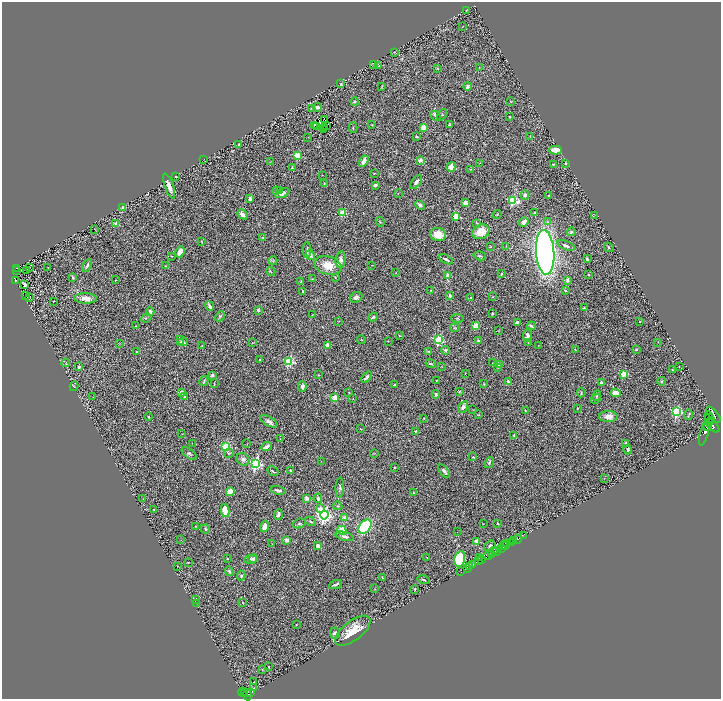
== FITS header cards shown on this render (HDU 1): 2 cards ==
NAXIS1  =                 1438
NAXIS2  =                 1393

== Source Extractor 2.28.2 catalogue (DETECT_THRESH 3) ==
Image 1438 x 1393 px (HDU 1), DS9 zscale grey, zoomed out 1/2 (1 PNG px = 2 x 2 image px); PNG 723 x 701 px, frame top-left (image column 2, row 1393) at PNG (2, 2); each listed source drawn as its Kron ellipse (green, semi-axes under 4 px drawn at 4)
Background 0.789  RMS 0.072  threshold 0.215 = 3 sigma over >= 5 px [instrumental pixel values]
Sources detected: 364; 43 cannot appear on this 1/2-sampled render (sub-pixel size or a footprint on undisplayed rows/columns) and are neither listed nor drawn; the other 321 listed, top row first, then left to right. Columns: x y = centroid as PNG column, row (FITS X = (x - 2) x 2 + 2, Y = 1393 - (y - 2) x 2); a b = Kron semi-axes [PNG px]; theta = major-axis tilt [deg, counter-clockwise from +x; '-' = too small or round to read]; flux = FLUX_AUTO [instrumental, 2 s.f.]
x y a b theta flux
466 10 2 1 - 4.8
462 27 2 2 - 5.4
394 52 3 2 - 5.9
374 65 2 1 - 3.6
379 65 2 2 - 4.9
479 68 3 2 - 6.9
438 69 3 2 - 5.9
341 84 4 3 - 14
382 86 3 2 - 8
467 86 4 3 - 52
511 101 2 2 - 6.9
355 102 4 3 - 23
317 107 5 3 - 57
311 108 4 2 - 7.9
442 115 6 3 54 16
435 116 5 4 - 23
510 117 3 2 - 11
324 120 2 1 - 10
327 125 3 1 - 14
372 125 3 2 - 8.5
449 125 2 2 - 12
315 126 2 1 - 6.1
317 127 2 1 - 1.9
325 127 3 1 - 2.7
423 127 4 3 - 120
353 128 5 2 - 12
323 129 2 1 - 6.3
530 136 3 1 - 5.6
308 137 2 1 - 4
416 137 2 2 - 11
238 144 2 2 - 14
555 150 6 4 1 180
298 156 3 3 - 560
204 159 2 1 - 2.2
420 160 2 2 - 220
364 161 6 3 59 100
270 162 3 2 - 5.3
480 163 2 2 - 4
566 163 2 2 - 20
553 164 2 2 - 11
292 167 3 2 - 8.3
451 167 5 4 - 100
470 169 3 3 - 9.5
374 173 2 2 - 7.7
322 175 2 2 - 3.8
176 176 2 2 - 20
416 182 8 4 55 56
324 184 3 3 - 10
375 185 4 3 - 27
169 186 13 3 -70 110
276 191 3 2 - 12
279 191 3 2 - 14
282 193 7 4 27 68
398 193 2 2 - 7
525 195 5 3 - 40
549 196 2 2 - 55
250 199 4 3 - 59
513 201 4 3 - 1000
465 203 3 3 - 87
420 205 5 4 - 41
123 208 2 2 - 110
343 213 3 3 - 500
535 213 4 3 - 15
242 214 5 3 - 79
497 214 4 3 - 12
456 216 3 3 - 620
594 216 3 1 - 4
380 222 5 3 - 13
524 222 5 4 - 77
548 222 3 3 - 13
116 223 2 2 - 120
477 223 3 2 - 7.6
95 229 3 1 - 4.6
481 232 9 7 22 280
571 232 4 4 - 21
438 235 8 6 -18 230
263 237 4 3 - 15
202 242 4 3 - 14
566 245 9 4 -22 52
506 246 3 2 - 5.6
490 247 3 3 - 14
609 247 5 3 - 15
307 250 8 3 89 26
180 252 6 4 64 140
545 252 22 9 -86 9100
310 255 5 3 - 47
172 256 2 2 - 6.7
480 256 6 3 -15 22
446 259 7 2 -29 32
587 259 3 2 - 25
341 260 8 5 83 78
273 261 4 3 - 15
87 265 7 2 65 31
328 265 14 9 -15 260
372 265 2 2 - 5.6
165 266 4 2 - 6
29 267 2 1 - 3.3
48 267 2 1 - 4.5
16 268 2 1 - 8.7
17 270 2 1 - 8.6
26 271 2 1 - 2.7
271 271 5 2 - 11
396 273 3 2 - 5.3
502 274 3 3 - 14
448 275 3 3 - 120
589 275 2 2 - 8.4
335 277 2 2 - 6.7
73 278 3 2 - 16
312 279 3 2 - 6.3
15 280 2 2 - 10
115 280 2 1 - 3.6
567 280 4 3 - 44
301 282 3 2 - 8.4
25 285 3 2 - 27
430 290 4 2 - 7.9
565 290 2 2 - 44
303 291 3 2 - 8.2
26 296 2 1 - 2.5
450 296 4 3 - 37
30 297 2 1 - 3.9
356 297 6 5 - 48
471 297 2 2 - 21
493 297 3 2 - 5.7
86 298 11 5 -2 110
53 301 2 2 - 6.9
210 306 5 2 - 34
584 308 3 3 - 17
258 310 2 2 - 93
150 312 4 3 - 55
492 313 3 2 - 18
312 315 3 2 - 5.7
220 316 6 3 48 22
373 317 5 3 - 18
146 318 5 3 - 15
458 318 6 3 -3 18
339 321 3 2 - 7.2
639 322 2 2 - 15
517 323 3 3 - 54
136 326 2 1 - 5
475 326 3 2 - 350
531 326 4 3 - 25
455 328 5 3 - 13
499 330 2 2 - 5.5
399 335 3 2 - 7.4
528 336 6 4 -80 67
361 340 4 2 - 9.1
439 340 3 3 - 1500
182 341 6 3 -30 28
388 341 2 1 - 4.2
478 341 2 2 - 53
528 342 3 2 - 8.7
658 342 2 1 - 3.3
120 343 4 2 - 8.3
181 343 4 2 - 34
252 343 2 2 - 7.4
202 345 2 2 - 5.8
327 345 2 2 - 190
538 345 2 1 - 4.4
575 349 4 1 - 5.4
636 349 3 2 - 11
446 350 4 3 - 26
428 351 4 3 - 13
137 352 2 2 - 57
259 359 2 2 - 17
289 361 3 3 - 1400
66 363 4 2 - 5.9
492 363 2 2 - 4.4
431 364 5 2 - 14
499 365 4 3 - 19
442 366 3 3 - 7.3
679 366 2 1 - 5.8
79 367 3 3 - 18
498 367 3 3 - 8.5
672 370 4 3 - 15
465 373 3 2 - 5.5
624 374 3 3 - 610
212 375 2 2 - 71
318 375 3 2 - 8.7
367 377 6 3 50 44
436 380 2 2 - 11
204 381 5 3 - 20
661 381 4 3 - 20
508 382 3 3 - 49
601 383 3 3 - 48
214 384 3 2 - 10
484 384 4 3 - 9
394 385 4 2 - 18
74 386 5 3 - 11
302 387 5 4 - 45
459 391 4 3 - 15
181 392 2 2 - 150
349 392 3 3 - 9.7
581 393 4 3 - 13
616 393 5 3 - 170
436 394 4 3 - 31
185 396 4 3 - 19
597 396 5 3 - 20
93 397 2 1 - 3.4
335 398 3 3 - 430
353 399 2 2 - 5.3
596 399 5 2 - 11
463 407 6 4 60 53
577 408 2 1 - 7
472 409 3 2 - 5.8
525 410 3 3 - 11
677 411 3 3 - 1900
479 415 3 3 - 9.5
689 415 5 2 - 13
709 415 3 1 - 130
714 415 10 4 -51 1500
148 417 4 3 - 14
608 417 9 5 0 110
424 418 2 2 - 9.2
710 419 5 2 - 500
269 421 9 4 -28 54
711 422 2 2 - 590
712 426 9 4 -45 1600
708 427 3 3 - 800
361 429 4 2 - 7.6
416 431 2 2 - 120
705 432 14 3 73 2000
182 434 2 1 - 7.3
514 435 2 2 - 41
280 439 2 2 - 3.9
192 443 2 1 - 3.9
626 443 2 2 - 51
247 444 3 2 - 8
226 447 3 3 - 810
266 447 5 3 - 78
628 450 4 3 - 23
189 453 9 4 -39 33
229 453 5 4 - 21
375 453 3 2 - 8.4
473 457 3 2 - 9.8
243 459 7 6 - 62
321 462 2 1 - 3.6
255 463 4 4 - 3000
489 463 6 3 53 17
394 467 2 2 - 9.8
273 471 6 2 -30 18
290 471 3 2 - 21
444 471 8 3 -49 31
604 478 2 1 - 3.2
340 488 10 4 87 31
278 490 7 3 -12 45
230 492 4 3 - 230
414 492 2 2 - 5.7
307 498 3 3 - 77
318 498 5 3 - 25
143 499 2 2 - 4.4
338 506 4 3 - 15
320 509 3 2 - 200
154 510 2 2 - 47
225 510 6 3 -78 270
278 515 5 4 - 41
324 515 4 4 - 4600
345 518 3 2 - 270
310 521 6 2 -30 17
299 523 7 4 19 27
483 524 2 1 - 5.2
497 524 3 2 - 15
196 526 4 3 - 11
265 526 6 4 75 140
365 527 8 5 52 1600
205 529 5 4 - 18
342 530 5 3 - 240
457 532 2 1 - 2.8
344 536 9 3 -16 52
523 536 2 1 - 25
517 539 4 2 - 940
181 540 2 1 - 3.1
287 540 4 3 - 68
477 541 2 2 - 230
514 541 2 1 - 60
511 543 3 2 - 300
272 544 3 2 - 5
506 544 3 2 - 120
503 545 3 2 - 390
318 546 3 3 - 96
490 546 6 4 33 30
506 546 3 2 - 130
501 549 2 1 - 180
496 551 3 2 - 94
493 552 4 3 - 620
491 554 2 1 - 100
488 556 5 3 - 610
479 557 3 1 - 18
253 558 5 4 - 41
427 558 2 1 - 6.8
227 559 2 2 - 12
250 559 6 4 2 34
460 559 8 5 76 720
481 559 2 1 - 150
478 561 3 1 - 180
188 562 2 2 - 8.3
473 564 2 1 - 160
177 566 3 1 - 4.9
470 567 2 1 - 170
468 568 2 2 - 17
229 571 5 3 - 28
461 572 2 1 - 25
241 576 5 4 - 21
382 578 4 2 - 9.6
423 580 6 3 -15 18
335 585 7 2 20 37
375 589 2 2 - 5.5
415 589 3 3 - 15
195 599 2 2 - 16
242 602 2 1 - 6.2
197 603 3 2 - 13
296 625 2 1 - 5.3
353 631 21 9 38 290
335 633 6 5 - 41
268 667 2 2 - 8.9
262 670 3 2 - 6.9
254 682 2 2 - 21
254 688 3 2 - 6.6
243 692 4 4 - 220
244 693 4 1 - 130
251 693 3 2 - 150
247 695 6 3 -78 88
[43 sub-pixel or undisplayed-footprint detections neither listed nor drawn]